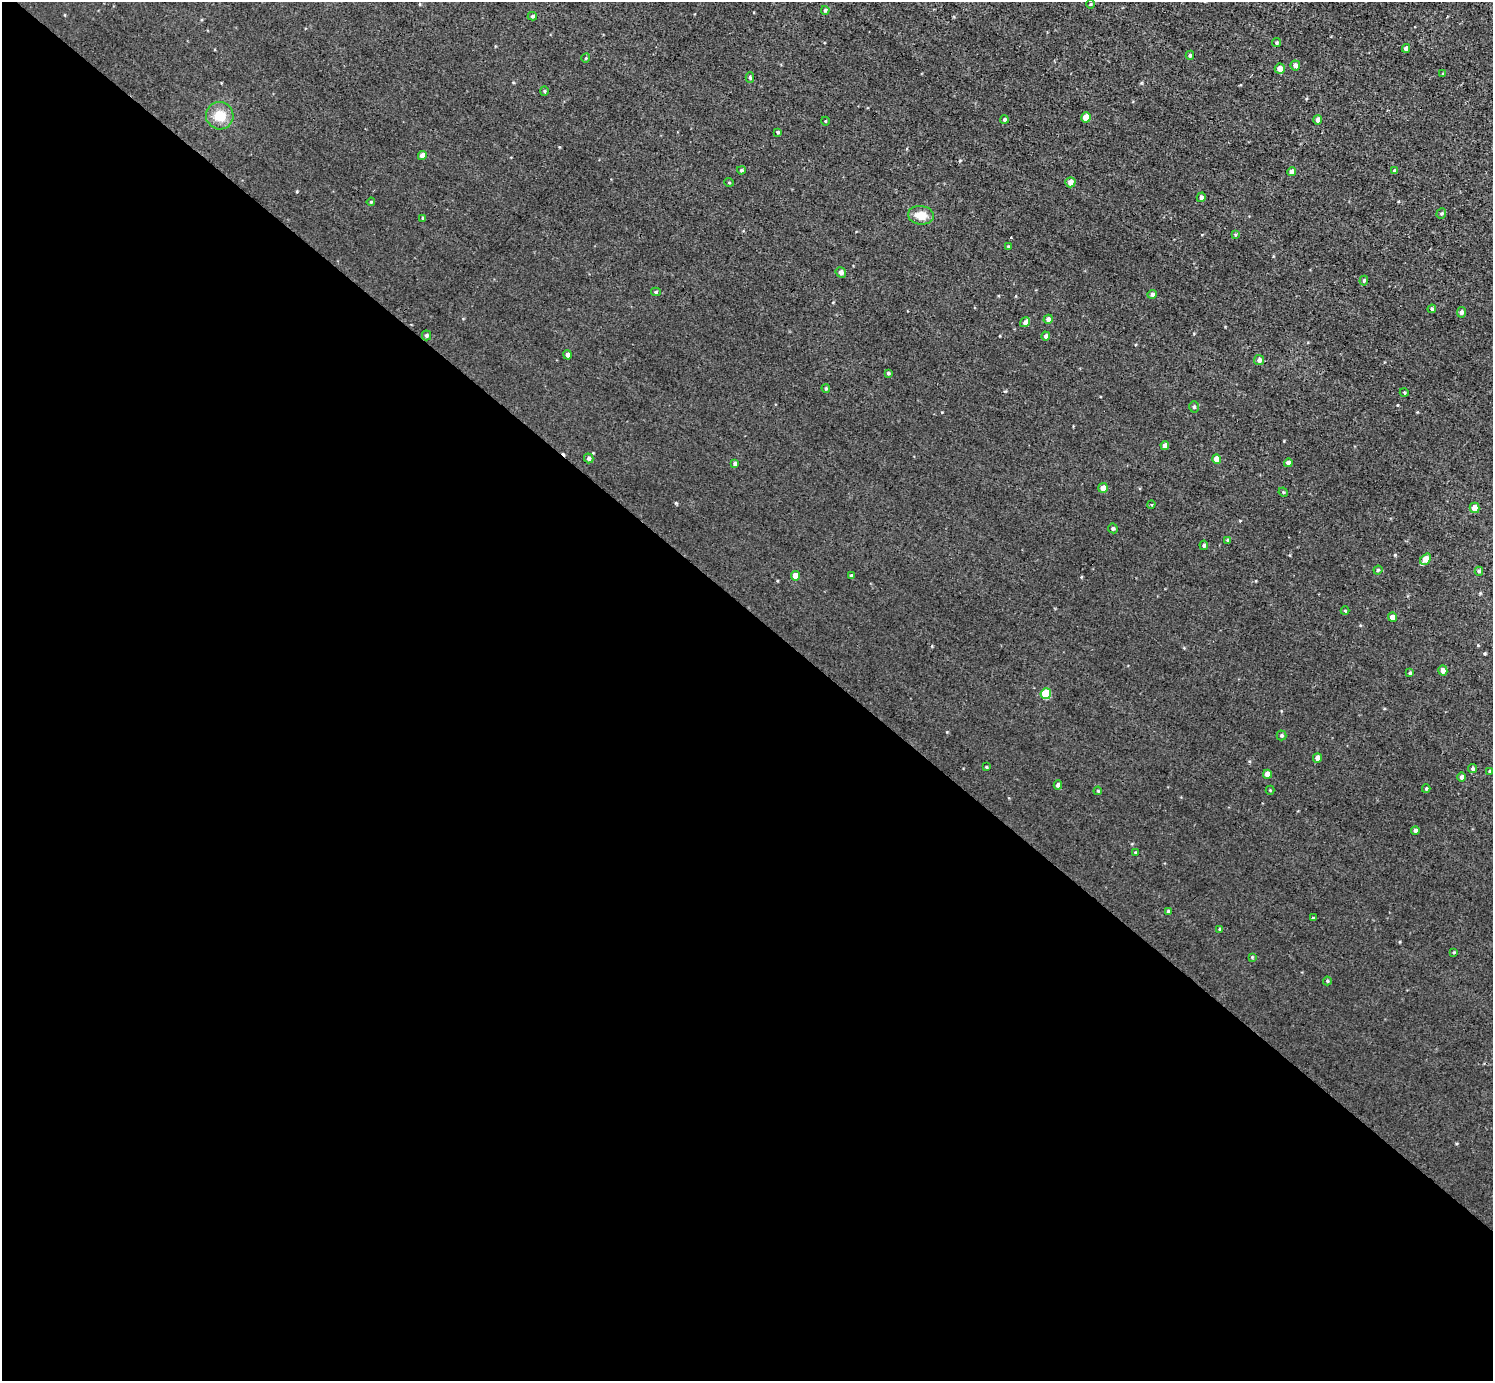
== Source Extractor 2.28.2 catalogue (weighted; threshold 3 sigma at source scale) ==
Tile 14 of 4 x 4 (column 2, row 4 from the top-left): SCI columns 1493-2983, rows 156-1534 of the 5968 x 5970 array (HDU 1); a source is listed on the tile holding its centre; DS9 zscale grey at full resolution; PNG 1495 x 1383 px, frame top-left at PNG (2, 2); each listed source drawn as its Kron ellipse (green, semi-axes under 4 px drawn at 4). Shown black and unused: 56% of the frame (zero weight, under 3 of 4 exposures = <1% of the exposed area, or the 3 px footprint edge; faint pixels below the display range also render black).
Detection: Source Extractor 2.28.2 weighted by HDU 2 'WHT'; one run over the whole footprint, this tile lists its part. Background 0.00451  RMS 0.0066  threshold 0.0299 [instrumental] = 3 sigma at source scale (4.5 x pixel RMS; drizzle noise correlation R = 1.50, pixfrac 1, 0.05/0.05 arcsec/px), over >= 5 px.
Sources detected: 91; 2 cosmic-ray / hot-pixel residue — neither listed nor drawn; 1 inside a brighter listed object's ellipse — not listed separately; the other 88 listed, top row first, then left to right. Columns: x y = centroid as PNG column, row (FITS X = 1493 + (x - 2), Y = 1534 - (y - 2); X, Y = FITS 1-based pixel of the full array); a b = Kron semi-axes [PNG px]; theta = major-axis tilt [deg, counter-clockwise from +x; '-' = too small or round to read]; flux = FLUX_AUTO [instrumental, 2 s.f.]
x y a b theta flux
1091 4 5 3 - 0.65
825 10 4 4 - 1.3
532 16 4 3 - 1.2
1276 43 4 4 - 0.99
1406 48 4 4 - 2.7
1190 55 4 4 - 0.98
586 58 4 3 - 0.56
1295 65 5 5 - 2.5
1280 68 5 5 - 4.2
1443 74 3 3 - 0.67
750 77 5 4 - 1.1
544 91 5 4 - 0.79
220 116 14 13 - 12
1086 117 5 4 - 10
1004 119 4 4 - 1.1
1318 120 5 4 - 2.8
825 121 4 3 - 0.49
778 132 4 4 - 0.87
422 156 4 4 - 4.8
741 170 4 3 - 0.96
1394 171 4 4 - 1.5
1292 172 4 4 - 3.6
729 182 5 3 - 0.55
1070 182 5 5 - 3.9
1201 197 5 4 - 1.7
371 202 4 3 - 0.68
1441 214 5 4 - 1.1
921 215 13 9 -6 7.9
423 218 3 3 - 0.81
1235 235 3 3 - 1
1009 247 4 3 - 0.82
841 272 5 5 - 2.1
1364 281 5 4 - 0.92
656 292 5 4 - 0.83
1152 294 5 4 - 1.8
1432 309 4 4 - 0.86
1461 312 5 4 - 2
1048 319 5 4 - 2
1025 322 5 4 - 1.8
426 335 5 4 - 1.3
1046 336 4 4 - 1.8
568 355 5 4 - 2.2
1259 360 5 5 - 2.2
888 373 4 3 - 0.89
826 388 4 3 - 0.85
1404 392 4 3 - 0.68
1194 407 6 5 - 1.1
1165 445 4 4 - 2.3
589 458 5 4 - 1.7
1217 459 4 4 - 6.7
1288 463 4 4 - 2.7
735 464 4 4 - 1.4
1103 488 5 4 - 4.1
1283 492 5 4 - 0.67
1151 505 4 3 - 0.69
1474 508 5 5 - 6
1113 528 5 4 - 1.3
1228 540 4 3 - 0.87
1204 545 4 4 - 1.3
1426 559 6 4 49 8.5
1378 570 4 4 - 0.88
1479 571 4 4 - 1.1
795 576 5 4 - 6.7
851 576 3 3 - 1.2
1345 611 4 4 - 0.65
1392 617 4 4 - 3.7
1443 671 5 4 - 3.3
1410 673 4 4 - 0.83
1046 694 5 5 - 26
1282 735 5 5 - 1.1
1317 758 4 4 - 3.2
986 767 3 2 - 0.59
1473 769 4 4 - 1.4
1489 771 4 4 - 0.88
1267 774 4 4 - 4.5
1462 777 4 4 - 2
1058 785 4 4 - 2.3
1426 789 4 3 - 0.89
1270 790 4 4 - 0.63
1098 791 4 3 - 0.58
1415 830 4 4 - 1.9
1135 853 4 3 - 0.59
1168 911 4 4 - 0.91
1313 918 3 3 - 0.76
1220 929 4 4 - 0.82
1454 952 4 3 - 0.66
1252 957 4 4 - 0.51
1327 981 4 4 - 0.8